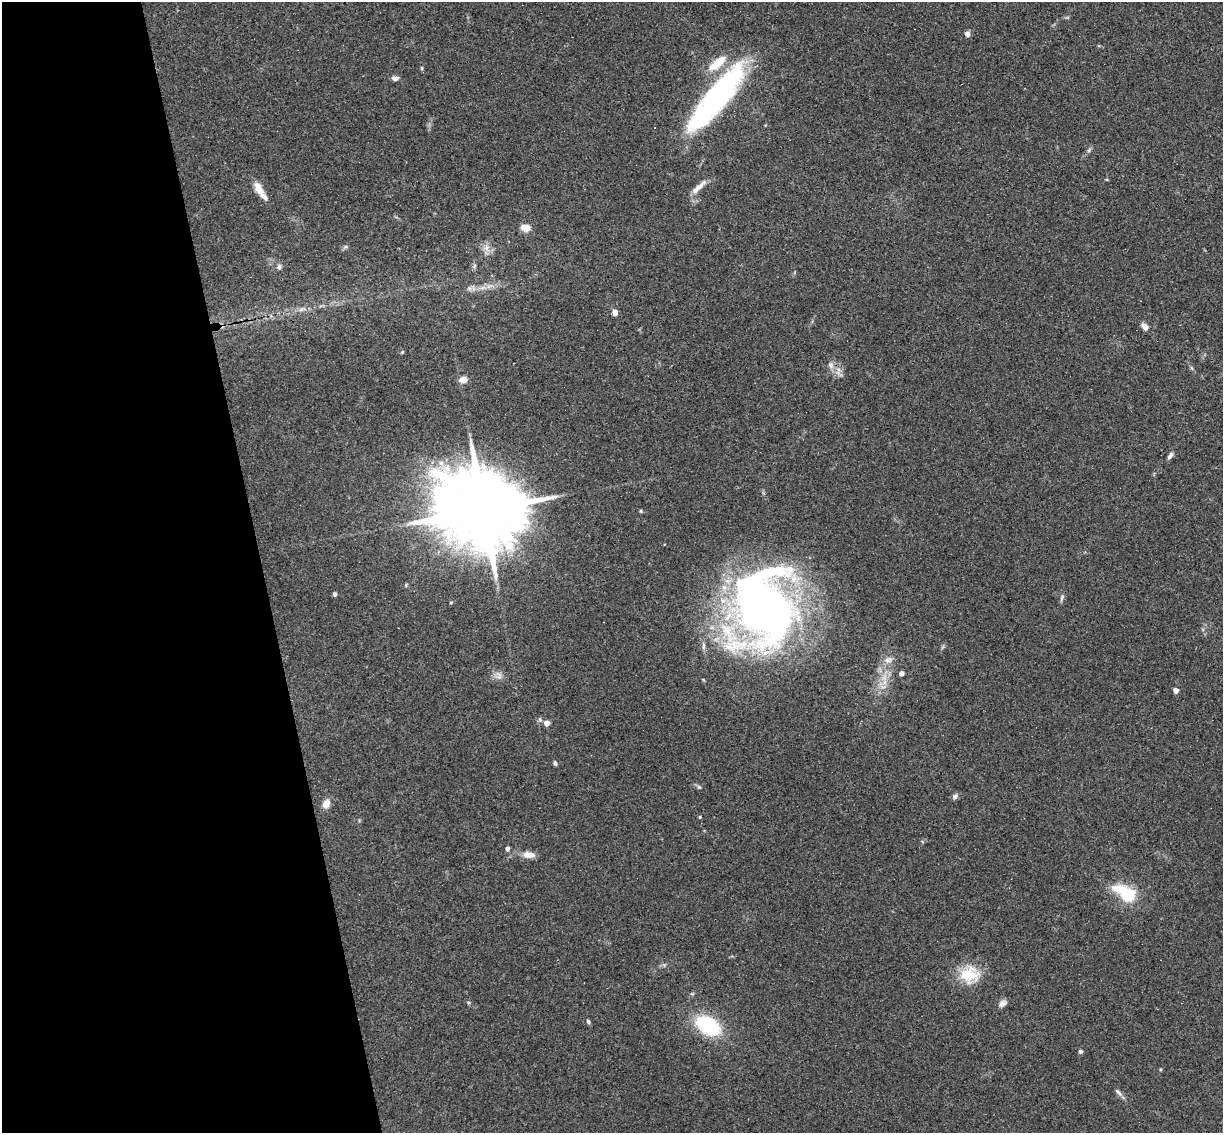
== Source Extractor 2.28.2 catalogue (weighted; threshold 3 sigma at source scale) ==
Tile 5 of 4 x 4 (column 1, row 2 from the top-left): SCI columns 57-1277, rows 2412-3542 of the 4999 x 4935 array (HDU 1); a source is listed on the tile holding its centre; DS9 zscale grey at full resolution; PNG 1225 x 1135 px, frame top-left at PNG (2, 2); no overlay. Shown black and unused: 21% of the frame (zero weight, under 3 of 4 exposures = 6% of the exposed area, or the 3 px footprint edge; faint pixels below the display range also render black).
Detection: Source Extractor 2.28.2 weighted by HDU 2 'WHT'; one run over the whole footprint, this tile lists its part. Background 0.163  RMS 0.0072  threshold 0.0322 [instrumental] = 3 sigma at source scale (4.5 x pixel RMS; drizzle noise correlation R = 1.50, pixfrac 1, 0.05/0.05 arcsec/px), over >= 5 px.
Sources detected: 52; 1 inside a brighter object's white glare — not listed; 2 inside a brighter listed object's ellipse — not listed separately; the other 49 listed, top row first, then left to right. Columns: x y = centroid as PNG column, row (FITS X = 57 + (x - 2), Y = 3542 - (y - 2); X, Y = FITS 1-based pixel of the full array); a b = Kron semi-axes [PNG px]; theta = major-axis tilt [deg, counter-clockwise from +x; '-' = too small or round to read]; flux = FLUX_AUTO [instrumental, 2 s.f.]
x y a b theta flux
967 34 6 5 - 2.7
718 63 28 10 40 15
422 68 6 4 90 0.83
395 78 8 5 -6 2.8
716 98 84 21 51 150
1089 150 7 4 54 1.4
699 187 25 6 42 6.2
259 189 21 8 -60 8.4
526 228 9 7 -19 7.6
345 247 6 4 18 1.2
487 248 11 8 -77 4.5
474 266 7 4 71 1.3
279 267 8 6 38 2.1
473 288 10 4 -86 1.7
482 288 9 4 19 2.8
301 309 9 5 27 2.4
615 312 6 5 - 4.1
1144 326 9 6 -45 4.4
402 352 4 4 - 0.82
831 365 10 8 -72 3.4
463 380 9 7 17 5.1
1170 456 10 5 57 2.2
441 463 8 8 - 4.1
481 510 29 18 3 13000
641 511 5 4 - 0.83
335 594 4 4 - 2.1
1062 598 10 4 67 1.6
451 602 5 3 - 0.7
764 610 70 52 -74 560
888 660 14 9 12 5
901 673 4 4 - 3.9
499 676 12 8 -74 4
1176 690 4 4 - 5.9
547 723 5 5 - 6.9
555 763 6 4 -62 1.5
699 787 7 4 -44 1.2
955 796 9 7 30 1.9
326 804 11 8 64 6.3
700 817 4 3 - 0.76
507 849 4 4 - 2.3
528 855 14 8 -6 6.5
1125 893 31 16 -32 31
969 974 27 22 15 22
468 1003 5 4 - 1.1
1002 1003 12 7 32 3.3
588 1021 6 5 - 1.4
708 1025 27 17 -32 51
1080 1051 5 4 - 1.7
1118 1092 13 5 -50 2.4